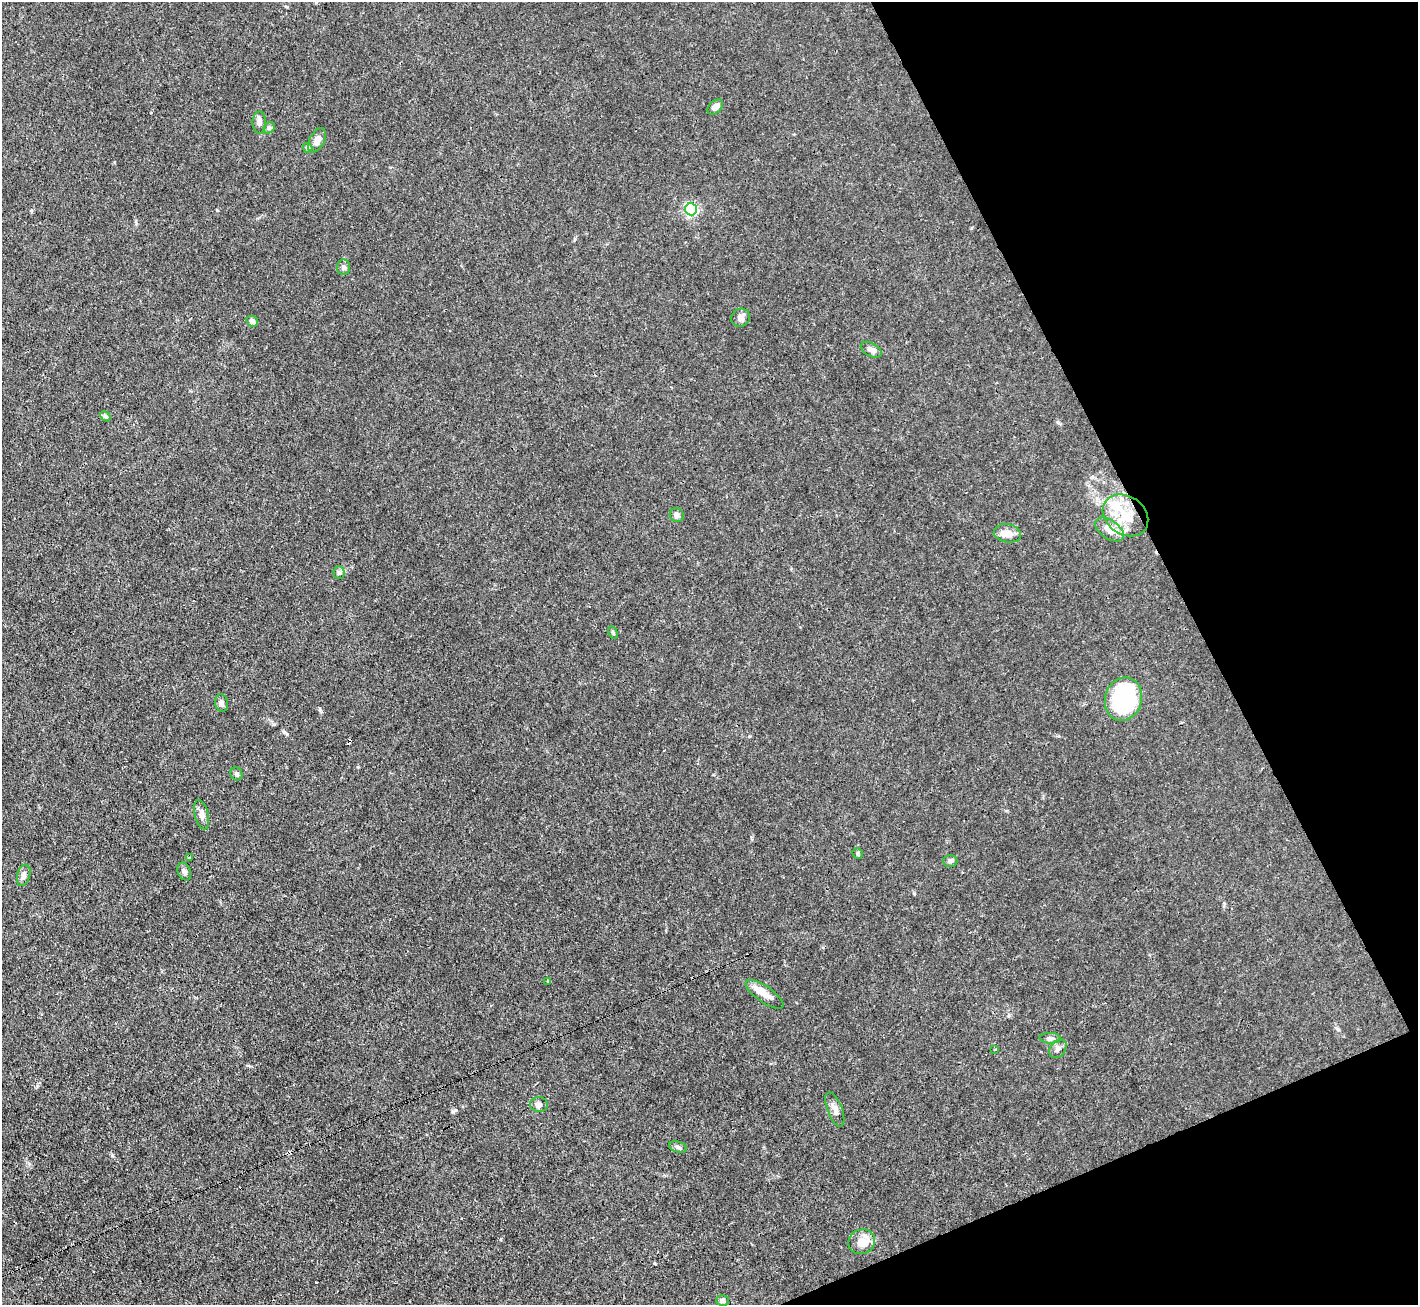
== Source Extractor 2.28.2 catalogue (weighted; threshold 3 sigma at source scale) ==
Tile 12 of 4 x 4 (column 4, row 3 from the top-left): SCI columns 4248-5663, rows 1590-2892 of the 5664 x 5650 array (HDU 1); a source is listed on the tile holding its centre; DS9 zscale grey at full resolution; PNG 1420 x 1307 px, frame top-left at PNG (2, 2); each listed source drawn as its Kron ellipse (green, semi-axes under 4 px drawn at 4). Shown black and unused: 20% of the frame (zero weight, under 3 of 4 exposures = <1% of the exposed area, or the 3 px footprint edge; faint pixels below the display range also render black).
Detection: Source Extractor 2.28.2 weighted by HDU 2 'WHT'; one run over the whole footprint, this tile lists its part. Background 0.0224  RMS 0.0032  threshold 0.0142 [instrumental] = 3 sigma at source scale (4.5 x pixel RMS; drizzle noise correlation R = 1.50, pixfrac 1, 0.05/0.05 arcsec/px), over >= 5 px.
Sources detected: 41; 2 cosmic-ray / hot-pixel residue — neither listed nor drawn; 3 inside a brighter listed object's ellipse — not listed separately; the other 36 listed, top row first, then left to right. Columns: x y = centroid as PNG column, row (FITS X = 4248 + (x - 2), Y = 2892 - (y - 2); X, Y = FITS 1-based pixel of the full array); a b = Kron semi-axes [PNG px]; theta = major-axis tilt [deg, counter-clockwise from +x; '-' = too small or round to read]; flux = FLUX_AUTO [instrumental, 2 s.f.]
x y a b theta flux
715 107 9 6 43 1.7
259 123 11 7 90 1.4
269 128 6 5 - 0.59
317 140 13 7 63 2
307 148 5 4 - 0.85
691 209 6 6 - 45
344 267 8 6 -85 1
741 318 9 9 - 1.3
252 321 6 5 - 1.3
871 350 11 6 -29 1.6
105 416 6 4 -48 0.68
677 515 7 6 - 1.3
1125 515 24 19 -34 10
1109 530 16 9 -34 3.8
1007 533 13 9 -11 3
339 573 6 5 - 0.7
613 632 6 4 -63 0.47
1123 699 22 18 75 36
221 703 9 6 -81 1.2
237 774 6 6 - 0.73
202 815 15 7 -76 1.8
858 854 5 4 - 0.47
189 858 4 3 - 0.35
950 861 7 6 - 0.67
184 872 9 6 -64 1
24 875 11 6 75 1.5
548 981 3 3 - 0.77
765 994 22 8 -35 3.7
1050 1038 11 5 -2 0.95
995 1049 4 2 - 0.27
1058 1049 10 7 53 1.3
539 1104 9 7 -5 1
835 1109 18 7 -69 1.8
678 1147 9 5 -16 0.78
862 1242 13 12 - 3.7
723 1300 6 5 - 1
Unlisted compact peaks at least as high as the median listed source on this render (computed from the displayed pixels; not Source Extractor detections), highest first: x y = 455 1110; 284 732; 112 1156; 320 710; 914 893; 316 1282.